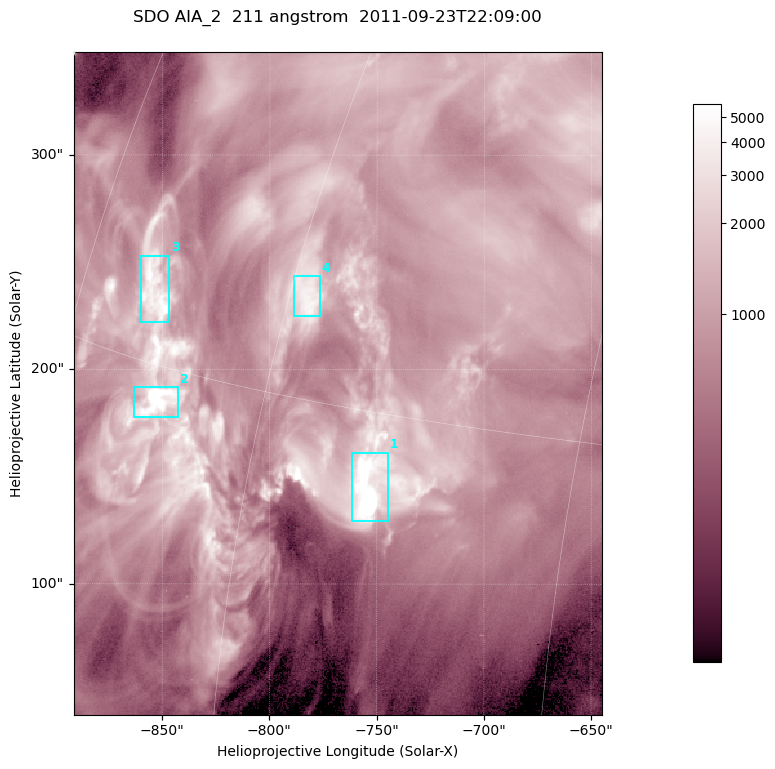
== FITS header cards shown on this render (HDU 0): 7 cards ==
TELESCOP= 'SDO     '           /
INSTRUME= 'AIA_2   '           /
WAVELNTH=                  211 /
WAVEUNIT= 'angstrom'           /
DATE-OBS= '2011-09-23T22:09:00.62' /
CTYPE1  = 'HPLN-TAN'           /
CTYPE2  = 'HPLT-TAN'           /

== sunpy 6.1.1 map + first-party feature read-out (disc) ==
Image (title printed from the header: SDO AIA_2  211 angstrom  2011-09-23T22:09:00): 410 x 514 px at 0.601 arcsec/px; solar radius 957 arcsec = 1592 px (partial field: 2.6% of the solar disc is inside the frame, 100% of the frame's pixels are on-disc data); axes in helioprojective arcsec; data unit not stated in the header (colour bar unlabelled)
Pointing: header CRPIX1/2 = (2038.91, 2046.17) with CRVAL1/2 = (0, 0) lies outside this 410 x 514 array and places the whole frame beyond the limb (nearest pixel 1.4 R_sun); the SolarSoft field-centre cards XCEN/YCEN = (-768.2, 193.5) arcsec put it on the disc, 1312 arcsec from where CRPIX/CRVAL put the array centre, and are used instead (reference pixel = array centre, CRVAL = XCEN/YCEN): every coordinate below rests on XCEN/YCEN
Orientation: roll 0.0565 deg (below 1 deg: not rotated)
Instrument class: DISC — disc imager (sunpy class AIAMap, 211 A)
Bright regions (active regions / flare kernels): reference = the on-disc median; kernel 3 px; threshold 5 sigma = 2580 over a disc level ~863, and >= 1.15x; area >= 210 px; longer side >= 5 px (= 3 arcsec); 4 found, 4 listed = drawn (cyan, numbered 1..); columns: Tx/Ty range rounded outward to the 2 arcsec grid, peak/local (2 s.f.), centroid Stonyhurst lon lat
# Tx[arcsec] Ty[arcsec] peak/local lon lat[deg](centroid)
1 -762..-744 128..162 15 -54 +13
2 -864..-842 178..192 18 -66 +14
3 -860..-846 222..254 10 -69 +17
4 -790..-776 224..244 5.6 -59 +18